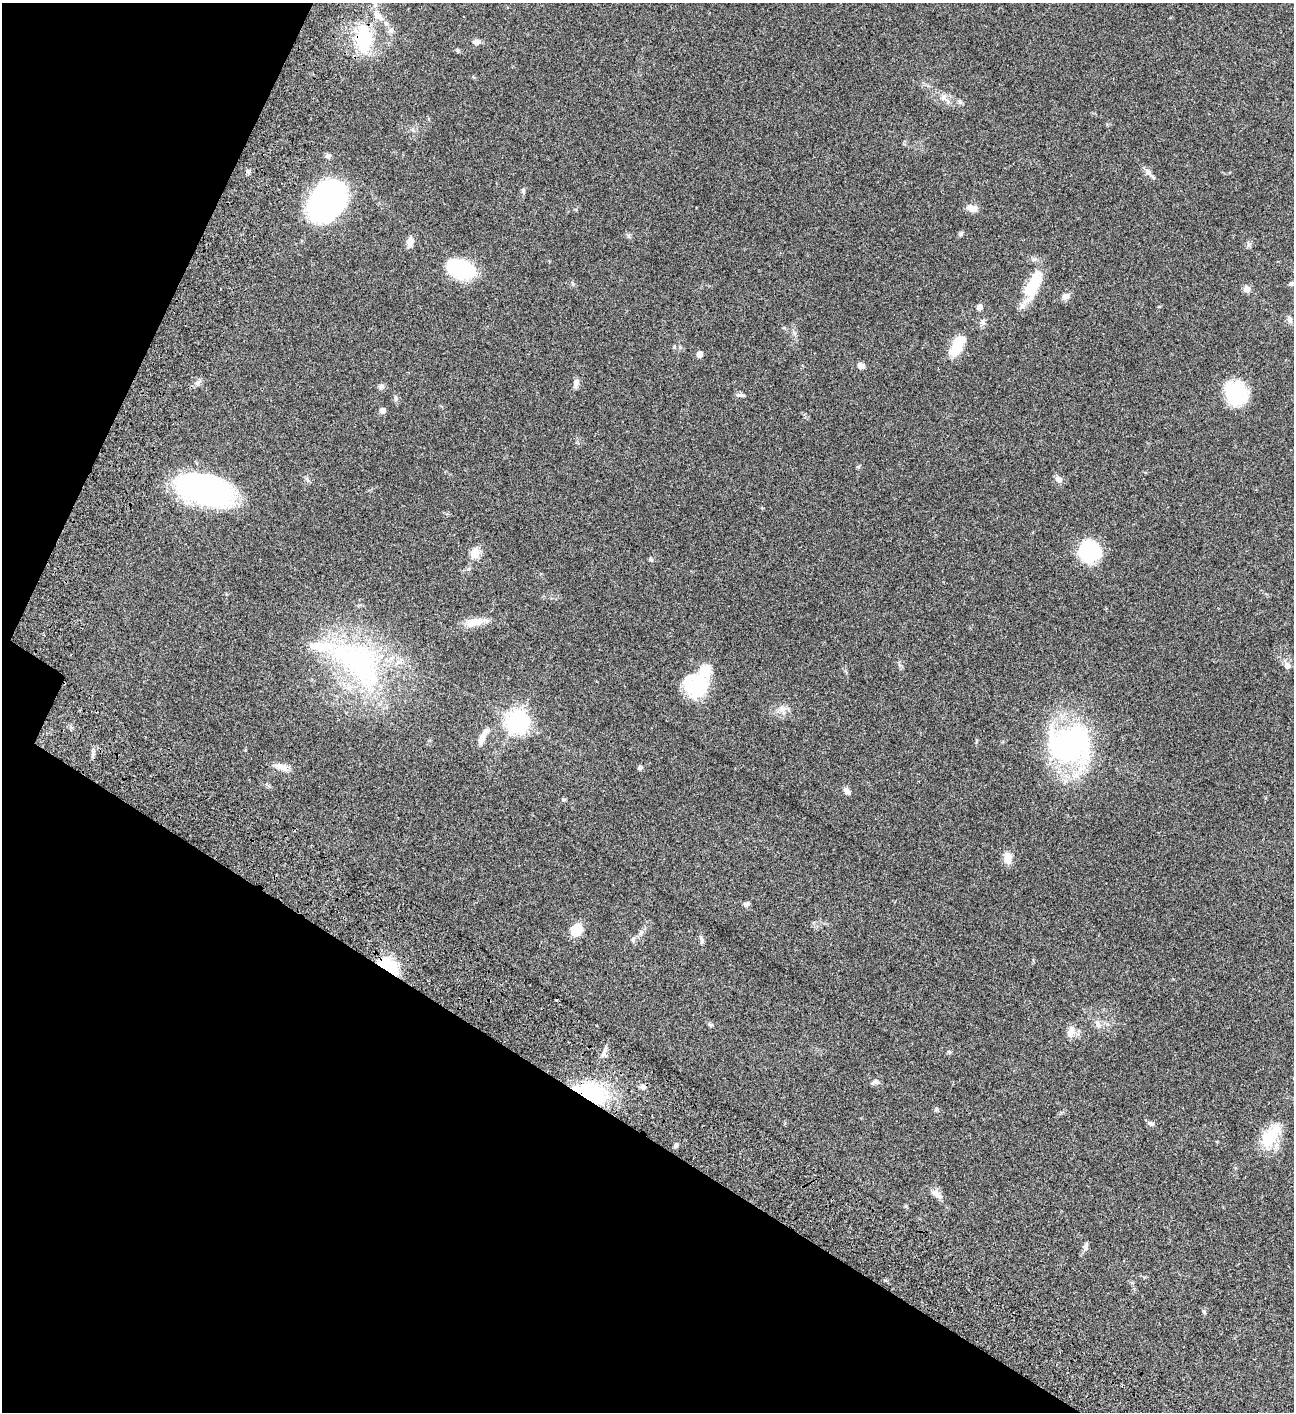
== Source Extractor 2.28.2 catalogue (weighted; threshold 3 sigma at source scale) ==
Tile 9 of 4 x 4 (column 1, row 3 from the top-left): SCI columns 506-1797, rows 1613-3022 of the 6051 x 6048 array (HDU 1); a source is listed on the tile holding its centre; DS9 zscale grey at full resolution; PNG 1296 x 1414 px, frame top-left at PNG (2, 3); no overlay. Shown black and unused: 26% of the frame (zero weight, under 3 of 4 exposures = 13% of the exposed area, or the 3 px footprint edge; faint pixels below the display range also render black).
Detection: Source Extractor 2.28.2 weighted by HDU 2 'WHT'; one run over the whole footprint, this tile lists its part. Background 0.0643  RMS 0.0059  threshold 0.0264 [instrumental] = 3 sigma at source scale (4.5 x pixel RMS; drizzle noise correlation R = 1.50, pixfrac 1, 0.05/0.05 arcsec/px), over >= 5 px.
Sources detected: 80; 2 inside a brighter object's white glare — not listed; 3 inside a brighter listed object's ellipse — not listed separately; the other 75 listed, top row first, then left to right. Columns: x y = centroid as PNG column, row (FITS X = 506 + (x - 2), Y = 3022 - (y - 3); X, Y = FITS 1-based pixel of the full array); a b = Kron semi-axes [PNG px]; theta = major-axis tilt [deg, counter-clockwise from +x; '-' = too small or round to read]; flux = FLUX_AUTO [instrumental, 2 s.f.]
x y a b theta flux
378 16 17 8 -47 5.3
391 30 9 6 79 1.9
363 39 26 16 87 39
476 42 11 6 8 2.4
458 50 6 5 - 0.83
944 98 16 8 -46 4.3
960 102 7 6 - 1.2
328 156 7 6 - 1.5
248 171 6 5 - 1.3
1148 172 10 9 - 2.7
523 191 7 5 89 1.2
327 201 35 25 53 110
972 208 11 8 -15 4.9
961 234 6 6 - 1
410 242 15 7 83 3.3
1248 245 7 5 60 1.2
461 268 28 16 -17 43
1291 284 8 5 10 1.4
1033 285 38 17 62 19
1247 289 10 8 -25 2.6
1066 296 11 8 16 2.6
979 307 7 6 - 2.4
1159 307 5 3 - 0.52
1290 320 10 6 -76 2.1
983 322 8 7 - 1.9
955 349 21 12 63 13
699 354 5 4 - 6.2
861 366 8 6 -17 2.6
198 382 10 5 64 1.7
576 383 12 7 77 2.3
381 386 8 7 - 1.4
1236 393 22 19 -52 36
741 395 11 5 -3 1.6
396 398 9 5 -80 1.3
382 411 5 4 - 4.6
1058 479 10 8 -45 2.5
204 489 49 24 -15 150
1088 549 24 18 -15 35
475 553 5 5 - 26
651 560 6 5 - 0.85
474 622 26 10 8 7.6
359 663 91 50 -44 120
1287 666 8 7 - 2.9
705 670 7 6 - 36
697 689 28 25 35 24
782 709 11 10 - 3.8
517 721 8 7 - 400
482 738 18 8 69 4.9
977 741 6 4 89 0.67
1069 745 37 32 -1 140
281 767 17 8 -20 4.8
640 768 7 6 - 0.93
847 791 10 6 -44 2.3
563 799 7 4 -17 0.78
1008 858 14 9 88 5.4
747 904 7 6 - 1.5
576 930 12 9 62 13
633 939 8 6 75 1.3
702 940 12 5 -84 1.6
388 967 17 10 -35 36
1098 1024 11 8 -67 2.7
710 1025 7 4 -25 0.89
1071 1032 17 9 72 4.1
604 1052 20 4 63 2.7
949 1052 6 5 - 0.82
875 1082 11 6 22 1.7
643 1087 8 7 - 2
591 1093 40 22 -18 46
936 1109 7 5 68 0.87
1151 1123 10 6 -18 1.5
1270 1136 37 16 56 18
676 1145 6 5 - 1.1
937 1194 17 8 -38 3.6
1086 1246 12 6 77 1.9
1204 1312 8 5 -62 0.9
Overlapping masked pixels (flux is a lower limit): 3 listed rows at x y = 363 39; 388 967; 591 1093
Isophote crosses this tile's border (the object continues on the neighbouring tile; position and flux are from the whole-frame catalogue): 1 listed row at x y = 1291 284
Unlisted compact peaks at least as high as the median listed source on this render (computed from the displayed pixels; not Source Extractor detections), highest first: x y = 628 236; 858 467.